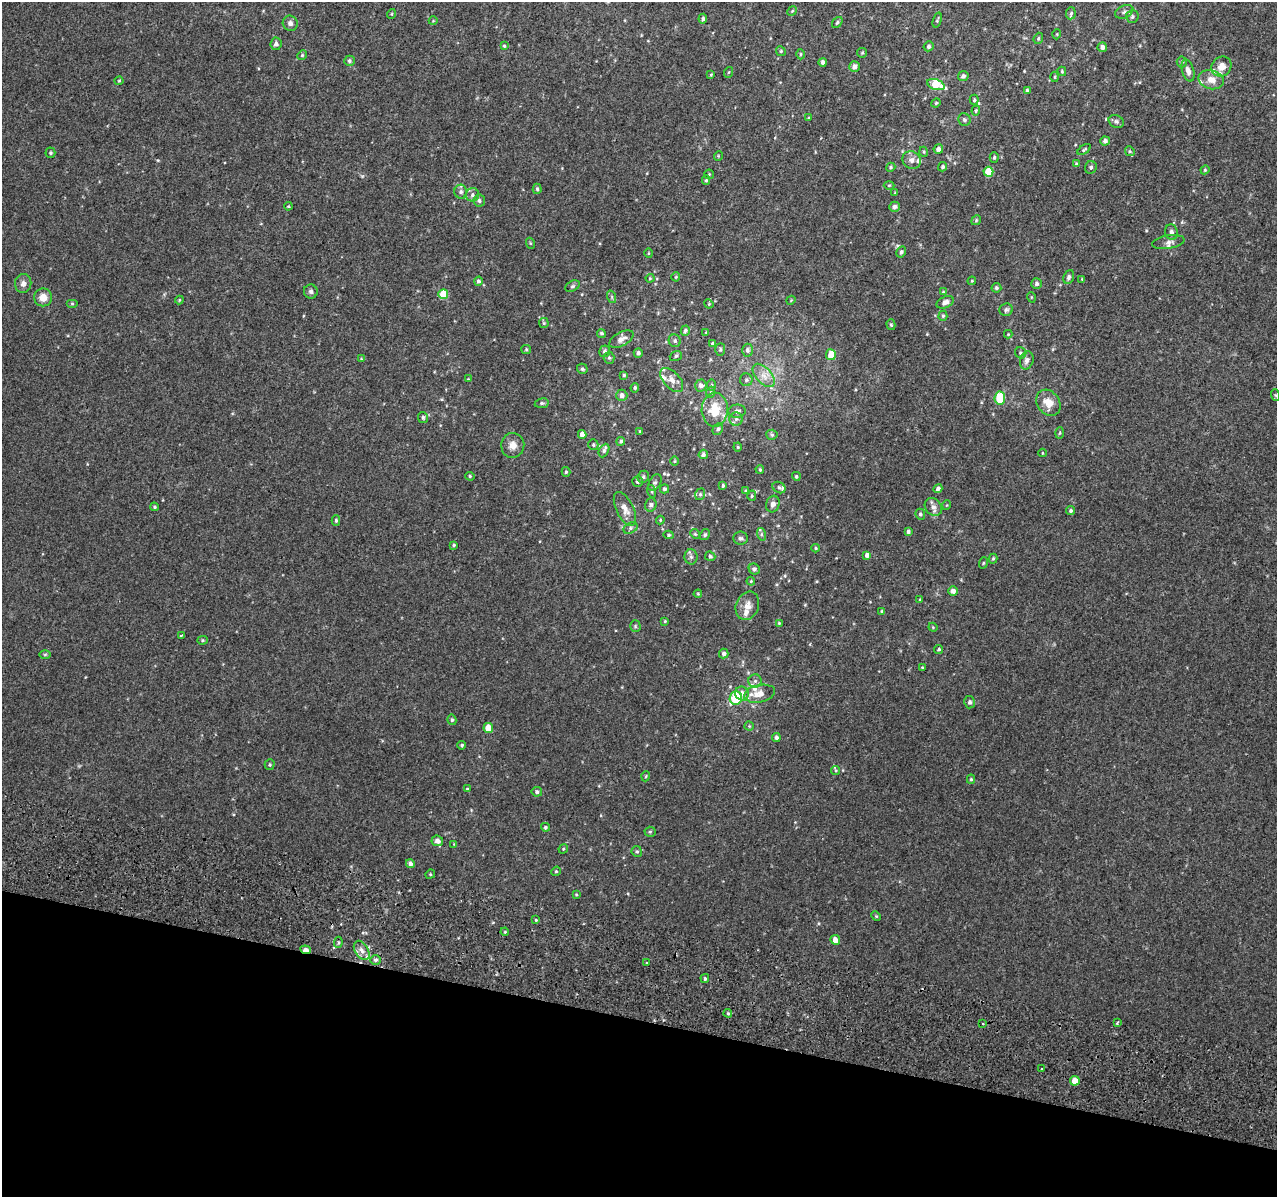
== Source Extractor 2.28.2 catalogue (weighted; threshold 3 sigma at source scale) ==
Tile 15 of 4 x 4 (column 3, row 4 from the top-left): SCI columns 2607-3881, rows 331-1525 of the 5221 x 5500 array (HDU 1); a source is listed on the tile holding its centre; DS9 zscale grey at full resolution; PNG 1279 x 1199 px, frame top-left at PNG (2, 2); each listed source drawn as its Kron ellipse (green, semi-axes under 4 px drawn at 4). Shown black and unused: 15% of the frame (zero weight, under 2 of 3 exposures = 6% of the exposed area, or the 3 px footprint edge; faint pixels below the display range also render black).
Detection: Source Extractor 2.28.2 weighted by HDU 2 'WHT'; one run over the whole footprint, this tile lists its part. Background 0.014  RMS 0.0065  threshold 0.0293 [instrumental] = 3 sigma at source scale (4.5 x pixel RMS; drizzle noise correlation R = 1.50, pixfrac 1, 0.0396/0.0396 arcsec/px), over >= 5 px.
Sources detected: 255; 11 inside a brighter listed object's ellipse — not listed separately; the other 244 listed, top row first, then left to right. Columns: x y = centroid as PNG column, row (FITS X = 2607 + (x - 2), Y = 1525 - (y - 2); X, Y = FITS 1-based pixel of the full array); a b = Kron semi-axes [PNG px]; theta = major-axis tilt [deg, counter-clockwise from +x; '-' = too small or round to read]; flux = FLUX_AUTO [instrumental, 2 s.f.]
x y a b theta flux
792 11 5 4 - 0.68
1124 12 9 6 23 1.9
1071 13 6 5 - 1.1
391 14 5 3 - 0.54
1132 16 6 6 - 1.3
703 19 5 4 - 1.3
937 20 8 3 73 0.86
433 21 4 3 - 0.44
837 22 6 4 50 1.1
290 23 8 7 - 2.2
1057 34 5 3 - 0.53
1038 38 6 4 70 0.85
276 44 6 5 - 2
504 46 4 3 - 0.68
928 46 5 4 - 1.3
1102 47 5 4 - 2.6
781 51 5 4 - 0.87
862 53 5 4 - 0.81
800 54 5 3 - 0.71
302 55 5 4 - 0.87
349 61 5 5 - 1.3
823 62 4 4 - 1.9
1182 62 5 5 - 0.86
855 67 5 5 - 3.1
1221 67 10 9 - 6.2
1062 71 5 3 - 0.81
1188 71 11 6 -74 3.2
729 72 5 3 - 0.54
711 75 4 3 - 0.63
963 76 5 5 - 2
1055 77 5 3 - 0.55
1211 80 13 9 -16 6.4
119 81 4 4 - 0.59
936 85 9 5 -19 20
1027 90 4 4 - 0.87
974 100 5 4 - 0.86
936 103 5 4 - 0.75
976 111 5 4 - 0.92
808 118 3 3 - 0.58
964 120 6 6 - 1.4
1116 121 8 6 -25 1.7
1105 141 4 4 - 2.1
938 149 4 4 - 2.3
1084 150 7 4 35 0.82
1130 151 5 4 - 0.83
924 152 5 3 - 0.63
50 153 5 5 - 0.96
718 156 5 3 - 0.57
994 157 5 4 - 1.1
911 160 9 8 - 3.1
1076 164 4 3 - 0.68
891 167 5 4 - 0.91
943 167 4 4 - 1.1
1091 167 6 6 - 1.2
1205 170 4 4 - 0.69
988 172 5 5 - 16
709 174 5 4 - 0.64
706 180 5 4 - 0.75
889 185 5 3 - 0.65
537 189 5 4 - 1.1
461 192 7 6 - 1.8
895 193 4 3 - 0.49
472 195 7 6 - 2.1
479 201 6 5 - 1.4
288 206 4 3 - 0.61
895 207 5 5 - 2.1
976 220 5 4 - 0.78
1171 232 8 6 -77 1.9
1168 242 16 6 9 3
530 243 5 3 - 0.63
901 252 6 4 62 1.5
648 253 5 3 - 0.56
676 277 4 4 - 0.63
1069 277 7 5 67 1.6
650 278 4 4 - 0.63
1082 279 4 4 - 0.53
478 281 4 4 - 1.6
972 281 4 3 - 0.59
23 283 9 8 - 3
1037 284 5 5 - 1.6
572 286 8 5 27 1.1
996 288 5 5 - 1.2
311 292 7 7 - 1.7
943 292 4 3 - 0.55
443 294 5 5 - 18
43 297 9 9 - 6.1
612 297 6 4 -72 0.94
1031 297 5 3 - 0.53
179 300 4 4 - 0.6
791 300 4 3 - 0.52
945 302 9 5 23 3
72 304 6 4 0 0.71
709 304 5 3 - 0.64
1006 310 7 6 - 1.4
943 316 5 4 - 0.88
544 323 5 5 - 0.8
891 325 5 4 - 0.9
685 331 5 4 - 1.3
706 332 3 3 - 0.46
601 333 4 4 - 0.99
1008 334 4 4 - 0.51
621 339 13 7 29 3.2
675 341 6 6 - 1.6
713 343 4 4 - 1.3
526 349 5 4 - 0.66
720 349 6 5 - 1
747 350 6 5 - 1.7
604 351 6 5 - 1.7
638 353 5 4 - 1.6
1021 353 6 5 - 1.1
831 355 5 5 - 9.2
676 356 6 4 20 1.1
609 358 6 5 - 1.1
361 359 4 3 - 0.5
1027 360 9 6 74 2.7
582 369 5 5 - 1.1
624 375 4 4 - 0.82
764 375 14 7 -48 4.8
468 379 3 3 - 0.44
672 380 14 8 -47 4.3
746 380 6 6 - 1.2
711 385 5 5 - 0.9
701 386 6 5 - 2.5
635 388 5 4 - 1.1
711 392 5 3 - 0.69
622 395 6 5 - 2.4
1275 395 6 4 -71 0.71
1000 398 6 5 - 20
542 403 7 5 8 1.2
1048 403 14 11 -53 8.7
715 410 17 13 88 16
737 411 8 6 6 2.3
423 417 5 5 - 1.1
736 419 6 6 - 1.8
718 429 6 5 - 1.3
640 431 3 2 - 0.58
1060 433 5 3 - 0.74
582 434 4 4 - 3.6
772 435 6 5 - 1.1
621 441 4 4 - 0.96
513 445 12 11 - 4.8
593 445 5 5 - 0.97
738 447 4 4 - 0.63
604 451 7 5 63 1.4
1042 453 4 3 - 0.44
703 454 5 4 - 1.6
675 461 5 3 - 0.58
760 469 4 3 - 0.81
566 472 5 4 - 0.87
470 476 5 4 - 0.79
796 476 4 4 - 0.98
643 477 6 5 - 1.3
637 482 5 5 - 1.4
655 483 9 5 57 1.7
723 485 4 3 - 0.86
779 487 7 5 -30 1.2
664 489 4 4 - 1.2
938 489 4 4 - 1.9
652 491 6 4 -72 0.95
745 491 4 4 - 0.67
700 494 6 5 - 1
752 496 5 4 - 0.94
773 504 8 6 73 2.4
651 505 7 5 73 1.7
947 505 5 3 - 0.48
154 507 4 4 - 0.82
933 507 10 8 -47 2.9
625 509 18 8 -64 5.5
1071 511 4 4 - 0.98
920 514 5 4 - 1.1
336 520 5 4 - 1.1
660 520 4 4 - 0.55
630 528 7 5 28 1.4
908 532 4 4 - 1.2
695 534 5 4 - 0.78
705 534 5 4 - 0.98
761 534 6 4 -72 1.1
669 535 5 4 - 0.84
740 538 7 6 - 1.5
454 545 4 3 - 0.81
816 548 4 4 - 0.68
867 555 4 4 - 2.5
710 556 5 4 - 1.1
691 557 7 6 - 1.7
993 559 5 4 - 0.86
983 563 6 3 71 0.65
754 569 6 5 - 1.6
751 581 4 4 - 0.69
953 591 5 5 - 2.8
698 594 4 4 - 0.59
920 599 4 3 - 0.44
747 606 14 11 66 5.6
882 611 4 4 - 0.63
665 621 3 3 - 0.62
779 623 3 3 - 0.63
635 626 6 5 - 0.92
933 627 4 4 - 0.61
181 635 3 2 - 0.6
202 640 5 4 - 0.88
939 649 5 4 - 0.95
45 654 6 4 1 0.74
724 654 5 5 - 1.8
922 667 3 3 - 0.54
755 681 6 6 - 1.8
742 693 7 6 - 4.5
759 694 16 8 12 7.1
736 698 7 6 - 26
970 702 6 5 - 1.7
452 720 5 4 - 1
749 726 4 4 - 0.61
488 728 5 4 - 11
776 737 4 4 - 1.7
462 745 4 4 - 0.93
270 765 5 5 - 0.88
836 770 4 4 - 0.7
646 776 5 3 - 0.56
971 779 4 4 - 0.84
467 789 3 3 - 0.53
537 792 5 5 - 1.3
545 827 4 4 - 1
650 832 5 5 - 0.92
437 841 6 5 - 2.7
454 844 3 3 - 0.39
563 849 5 4 - 0.72
637 851 5 5 - 1.1
410 864 4 4 - 2.4
556 871 5 4 - 0.82
430 874 5 4 - 0.72
576 894 4 4 - 0.63
876 916 5 4 - 0.7
536 920 4 3 - 0.54
505 932 4 3 - 0.65
835 940 5 4 - 4.6
338 942 5 4 - 0.97
306 950 5 3 - 4.7
362 950 10 6 -58 3.4
376 960 5 4 - 1.6
647 963 3 3 - 1.6
705 979 4 3 - 0.94
728 1013 4 3 - 0.86
1117 1023 3 3 - 1.9
983 1024 2 2 - 0.73
1042 1069 3 3 - 3.7
1075 1081 5 4 - 7.5
Overlapping masked pixels (flux is a lower limit): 1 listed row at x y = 306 950